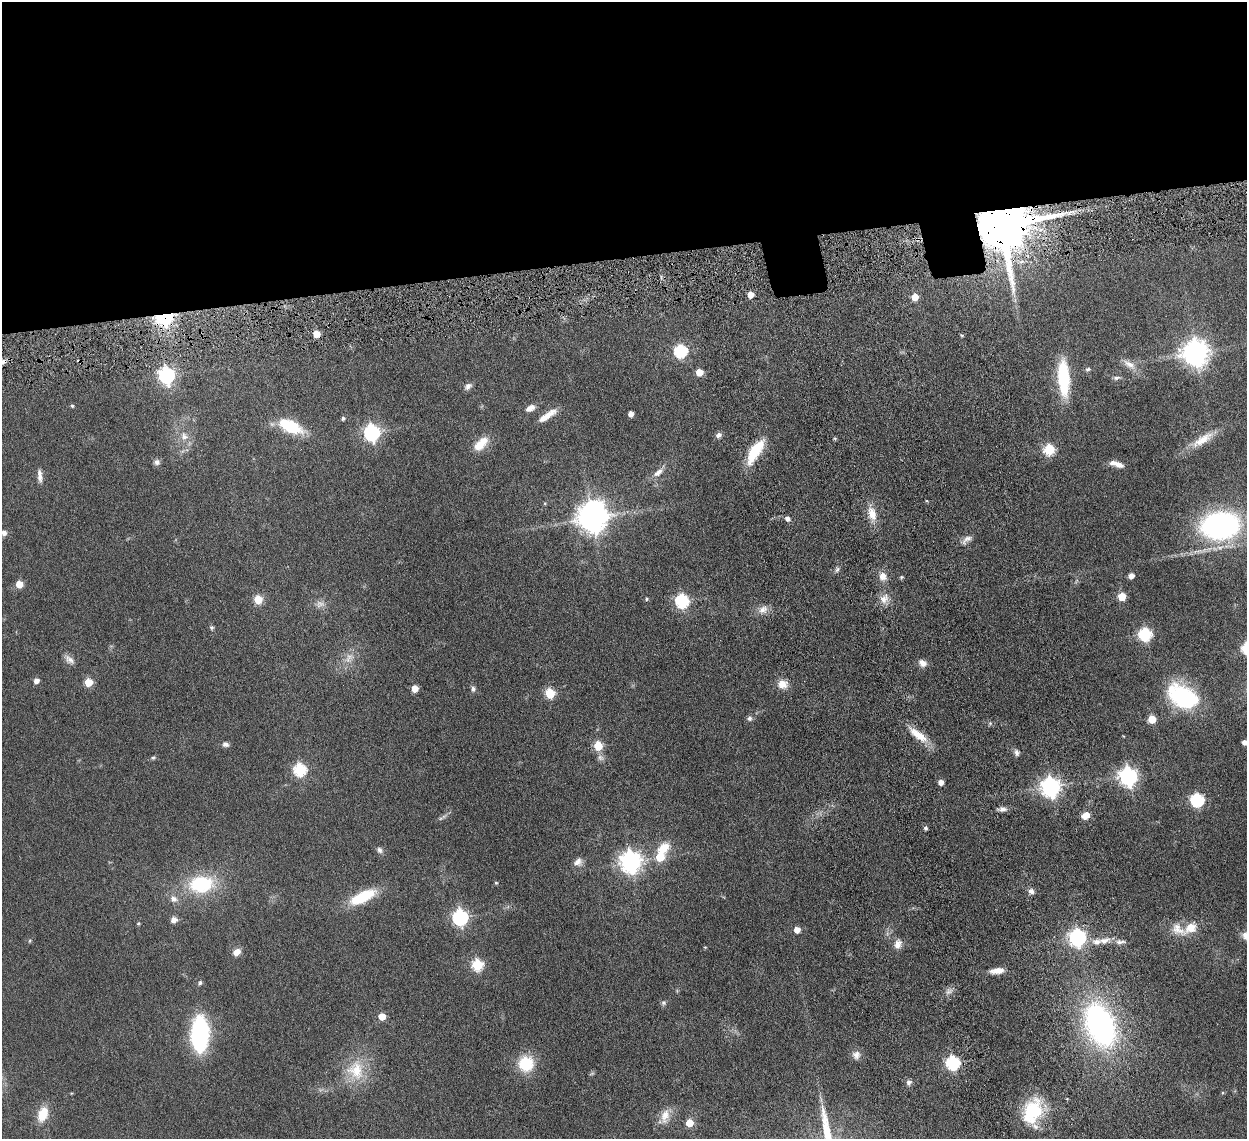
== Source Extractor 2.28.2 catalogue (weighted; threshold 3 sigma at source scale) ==
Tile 2 of 4 x 4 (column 2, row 1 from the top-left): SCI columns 1337-2581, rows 3583-4719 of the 5159 x 5000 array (HDU 1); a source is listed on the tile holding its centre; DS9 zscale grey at full resolution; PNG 1249 x 1141 px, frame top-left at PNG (2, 2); no overlay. Shown black and unused: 23% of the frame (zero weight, under 4 of 8 exposures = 5% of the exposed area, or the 3 px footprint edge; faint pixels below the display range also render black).
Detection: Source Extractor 2.28.2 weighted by HDU 2 'WHT'; one run over the whole footprint, this tile lists its part. Background 0.0545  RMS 0.0051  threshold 0.0207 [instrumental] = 3 sigma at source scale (4.09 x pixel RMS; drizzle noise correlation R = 1.36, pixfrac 0.8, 0.05/0.05 arcsec/px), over >= 5 px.
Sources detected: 129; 4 too faint to see at this stretch — not listed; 3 inside a brighter listed object's ellipse — not listed separately; the other 122 listed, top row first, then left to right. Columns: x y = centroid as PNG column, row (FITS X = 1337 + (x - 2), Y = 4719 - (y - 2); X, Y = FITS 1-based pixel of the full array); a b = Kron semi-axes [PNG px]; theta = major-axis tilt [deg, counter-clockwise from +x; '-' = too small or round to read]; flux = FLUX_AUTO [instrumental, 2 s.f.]
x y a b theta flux
1070 212 9 4 19 1.6
1001 224 14 12 1 4600
750 295 5 4 - 5.3
915 297 5 5 - 7.4
164 317 7 5 26 190
316 334 5 5 - 7.4
962 335 5 3 - 0.53
681 351 6 6 - 62
1196 352 9 9 - 480
79 361 7 3 -38 0.87
3 362 13 6 27 2.7
1129 364 20 9 -32 4
1088 369 7 5 30 0.8
699 372 5 5 - 8.6
166 375 7 6 - 130
1064 378 34 11 -86 29
1116 378 10 5 5 1.1
468 386 10 7 38 1.8
72 406 5 4 - 0.61
530 408 11 7 27 3.2
631 414 5 4 - 3.1
548 415 25 7 34 5.5
343 418 4 4 - 0.97
290 426 28 13 -23 20
372 432 7 6 - 140
718 435 7 6 - 1.7
184 436 13 11 -65 4.2
1202 440 37 11 32 8.6
481 444 21 11 45 7.7
1049 449 6 6 - 35
755 451 31 11 59 16
157 462 8 7 - 1.5
1119 464 12 7 -15 3.2
658 472 17 7 37 3.3
40 476 16 6 -86 2.5
872 514 20 11 -74 6.2
592 517 10 9 - 710
787 518 6 5 - 2
1220 525 35 24 2 95
4 533 7 6 - 1.5
967 539 16 7 35 2.3
837 570 8 5 51 1.1
883 576 11 9 -61 3.7
1131 576 5 4 - 3.4
901 577 4 4 - 0.72
19 584 5 5 - 8.6
1122 596 5 5 - 14
258 599 5 5 - 15
646 599 5 5 - 0.6
884 599 15 11 59 4.1
682 601 6 6 - 68
763 610 15 10 27 3.5
212 628 6 6 - 0.78
1145 634 6 6 - 61
349 656 13 9 -9 3.3
69 659 15 8 -40 2.6
922 663 9 8 - 3.1
36 681 5 5 - 2.6
88 682 5 5 - 14
782 684 13 11 -4 4.4
415 689 5 5 - 6.7
473 689 8 6 -88 1.2
550 693 6 5 - 22
1184 697 28 18 -29 55
749 718 7 7 - 1.3
1152 719 5 5 - 13
918 735 30 9 -37 8.4
1244 742 4 4 - 2.5
225 744 8 6 -13 1.5
598 746 5 5 - 19
1017 753 9 7 -68 1.6
153 758 7 5 25 0.8
300 770 6 6 - 53
1128 776 8 7 - 190
941 782 4 4 - 3.2
1051 787 7 7 - 230
1197 800 6 6 - 65
1002 809 11 6 2 1.9
1086 815 9 7 39 4.7
444 816 10 4 31 1.3
925 828 4 4 - 1.1
663 848 18 12 39 8.9
379 850 8 7 - 1.5
660 857 6 6 - 12
578 862 12 10 36 2.8
630 862 8 8 - 320
496 883 4 4 - 0.57
201 884 24 16 5 31
1031 891 8 7 - 1.7
362 897 30 11 26 19
173 899 10 8 -30 2.7
460 917 7 6 - 120
174 920 7 7 - 2.4
138 923 5 4 - 0.54
1190 928 23 13 35 7.6
797 930 5 5 - 4.7
1246 935 12 10 22 3.4
1078 937 7 7 - 140
29 941 6 3 70 0.46
1104 941 15 8 14 4.2
1120 942 16 6 5 2.2
898 944 13 9 76 3.2
705 947 4 3 - 0.39
237 952 9 7 34 3.2
477 965 6 6 - 41
997 971 16 6 6 4.5
200 983 7 5 69 0.87
948 992 10 5 26 1.6
663 1003 8 7 - 1
382 1016 5 5 - 9.3
1100 1025 32 19 -68 150
200 1034 25 13 88 76
856 1055 12 11 - 2.7
953 1063 6 6 - 76
526 1064 16 16 - 16
356 1070 29 25 -72 17
909 1083 8 7 - 1.5
1223 1093 5 3 - 0.46
1032 1111 32 21 66 22
43 1114 16 10 71 8.7
665 1116 22 12 74 6
689 1123 5 5 - 10
Overlapping masked pixels (flux is a lower limit): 5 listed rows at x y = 1001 224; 164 317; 316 334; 79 361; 3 362
Isophote crosses this tile's border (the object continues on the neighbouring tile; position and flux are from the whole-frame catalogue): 4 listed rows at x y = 3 362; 4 533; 1244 742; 1246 935